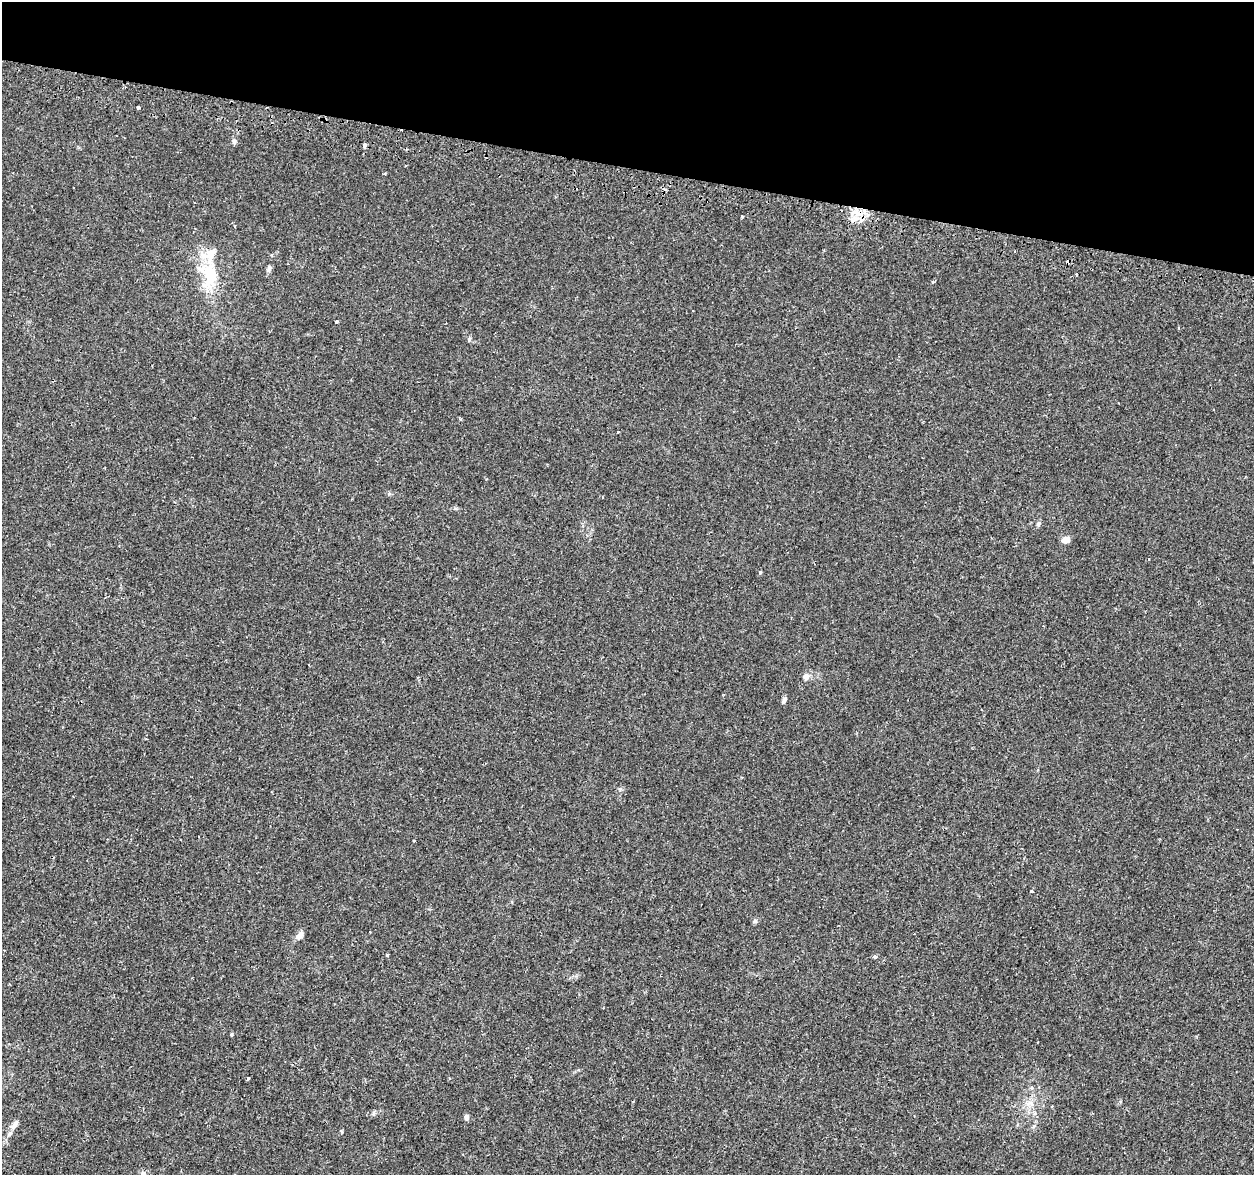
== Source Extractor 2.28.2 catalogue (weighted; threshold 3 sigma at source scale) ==
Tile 2 of 4 x 4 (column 2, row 1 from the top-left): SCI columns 1298-2549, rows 3848-5020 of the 5090 x 5288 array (HDU 1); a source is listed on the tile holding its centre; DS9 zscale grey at full resolution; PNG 1256 x 1177 px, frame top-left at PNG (2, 2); no overlay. Shown black and unused: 14% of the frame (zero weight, under 2 of 3 exposures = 3% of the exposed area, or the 3 px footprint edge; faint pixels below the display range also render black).
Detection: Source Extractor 2.28.2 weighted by HDU 2 'WHT'; one run over the whole footprint, this tile lists its part. Background 0.00636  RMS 0.0022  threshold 0.0097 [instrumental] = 3 sigma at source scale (4.5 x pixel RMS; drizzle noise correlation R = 1.50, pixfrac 1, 0.0396/0.0396 arcsec/px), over >= 5 px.
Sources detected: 37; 5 cosmic-ray / hot-pixel residue — not listed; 1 inside a brighter listed object's ellipse — not listed separately; the other 31 listed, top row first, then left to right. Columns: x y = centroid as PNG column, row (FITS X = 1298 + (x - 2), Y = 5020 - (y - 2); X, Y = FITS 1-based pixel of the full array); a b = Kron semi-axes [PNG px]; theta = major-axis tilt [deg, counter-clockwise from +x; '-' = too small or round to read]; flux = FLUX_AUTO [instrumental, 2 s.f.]
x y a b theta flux
138 107 3 3 - 1.4
234 141 7 5 -88 0.48
364 145 4 3 - 2.4
741 216 3 3 - 2.6
269 268 10 5 80 0.6
1076 275 3 3 - 1.2
209 276 37 22 -84 10
933 281 3 3 - 0.54
336 321 3 3 - 0.31
469 339 6 5 - 0.34
618 432 3 2 - 0.31
1038 524 6 5 - 0.47
1066 540 7 5 13 2
760 572 5 4 - 0.28
806 676 7 7 - 0.98
784 700 8 4 62 0.58
1032 891 3 3 - 0.33
755 921 6 5 - 0.4
300 935 13 6 50 0.97
387 955 4 3 - 0.2
875 957 3 3 - 0.97
231 1034 4 4 - 0.23
248 1078 3 3 - 0.35
1031 1088 6 5 - 0.34
1052 1106 3 2 - 0.19
373 1113 6 4 71 0.34
466 1117 5 4 - 1.1
15 1125 18 7 58 1.2
1034 1126 6 4 70 0.36
342 1132 4 3 - 0.23
143 1174 7 7 - 0.55
Isophote crosses this tile's border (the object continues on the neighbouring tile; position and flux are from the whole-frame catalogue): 1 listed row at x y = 143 1174